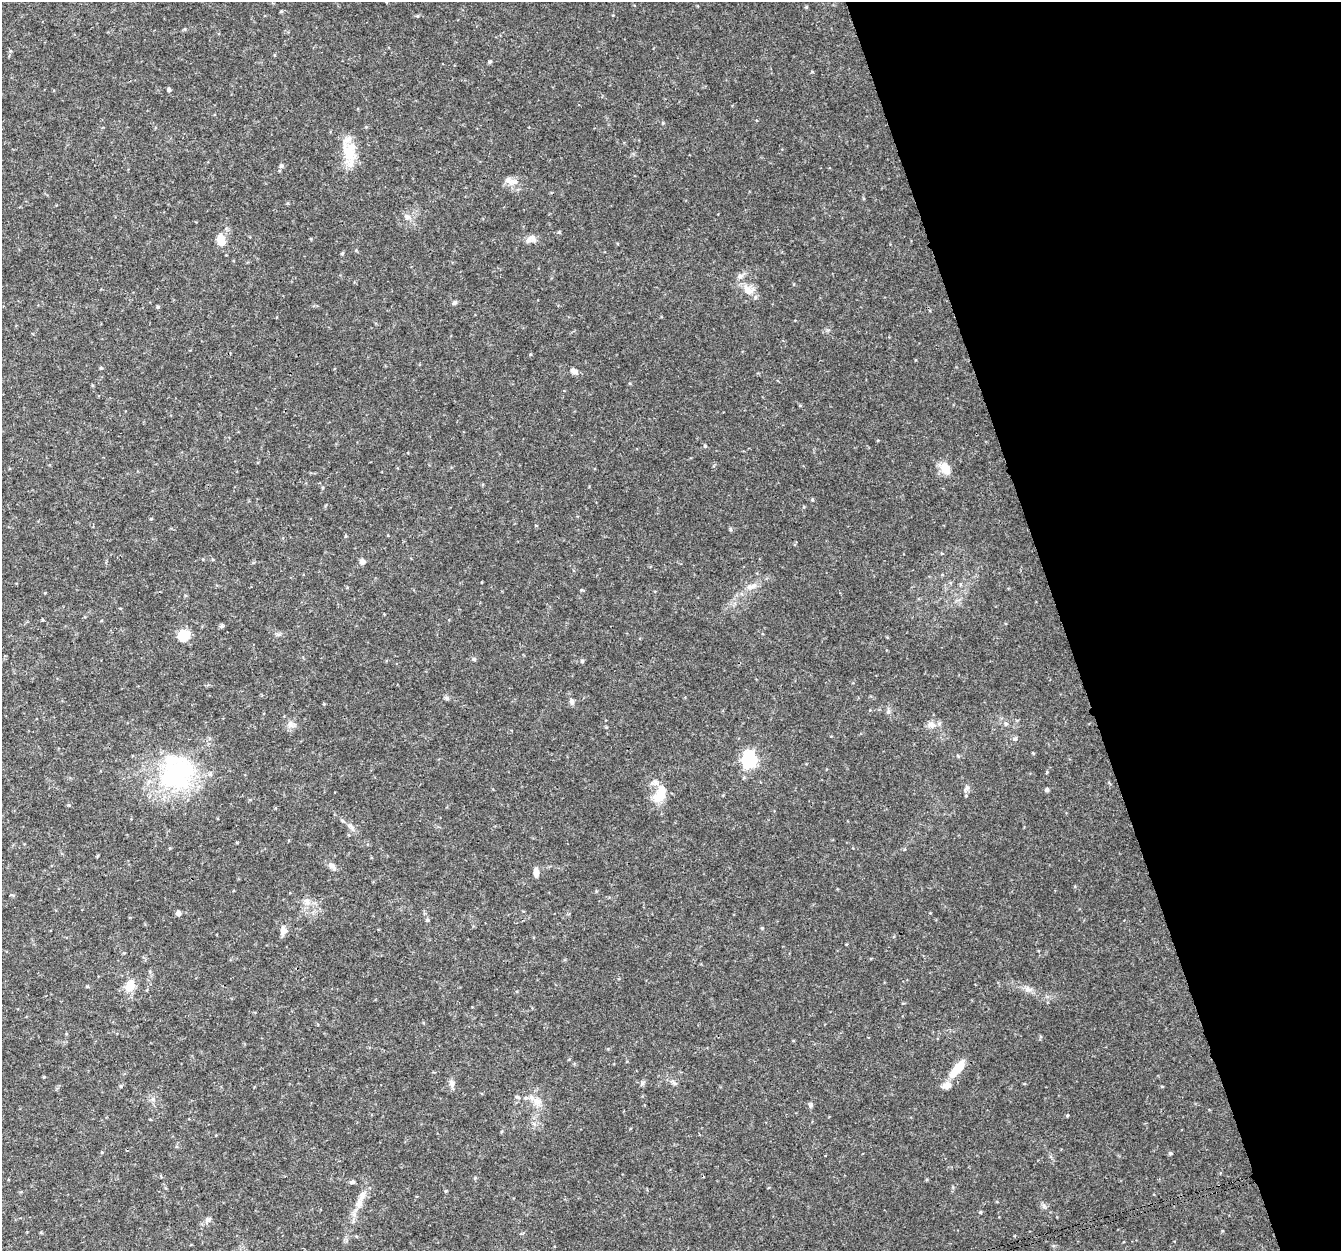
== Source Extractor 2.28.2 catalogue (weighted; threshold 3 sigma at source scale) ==
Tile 12 of 4 x 4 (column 4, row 3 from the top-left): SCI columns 4022-5360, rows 1368-2616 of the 5362 x 5182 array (HDU 1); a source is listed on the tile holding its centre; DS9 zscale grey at full resolution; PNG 1343 x 1253 px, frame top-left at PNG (2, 2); no overlay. Shown black and unused: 21% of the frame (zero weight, under 3 of 4 exposures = <1% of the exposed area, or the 3 px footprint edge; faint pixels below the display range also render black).
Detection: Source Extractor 2.28.2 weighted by HDU 2 'WHT'; one run over the whole footprint, this tile lists its part. Background 0.0306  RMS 0.0034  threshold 0.0155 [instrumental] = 3 sigma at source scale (4.5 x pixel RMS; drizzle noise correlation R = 1.50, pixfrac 1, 0.0396/0.0396 arcsec/px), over >= 5 px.
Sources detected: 60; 4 inside a brighter listed object's ellipse — not listed separately; the other 56 listed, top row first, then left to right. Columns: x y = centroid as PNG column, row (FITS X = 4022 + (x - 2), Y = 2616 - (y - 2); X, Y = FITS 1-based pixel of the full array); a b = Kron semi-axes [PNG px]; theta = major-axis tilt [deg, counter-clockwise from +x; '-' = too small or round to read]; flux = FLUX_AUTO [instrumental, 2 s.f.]
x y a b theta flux
806 7 4 4 - 0.33
490 62 5 4 - 0.48
169 89 5 4 - 0.65
348 152 31 16 -61 9
281 166 6 5 - 0.72
508 180 14 8 -29 2.2
407 216 9 5 -29 1.1
221 240 14 9 -75 4.1
528 240 9 8 - 1.4
342 253 5 3 - 0.33
748 290 19 10 -43 3.6
454 303 6 5 - 0.64
158 307 5 4 - 0.37
101 368 5 3 - 0.34
574 371 10 6 -27 1.4
705 446 5 3 - 0.39
946 468 17 11 -66 3.7
812 500 5 3 - 0.34
151 519 5 3 - 0.27
362 562 7 6 - 1.2
750 587 11 7 29 1.9
221 626 6 5 - 0.65
183 635 12 11 - 6.2
474 659 5 5 - 0.53
582 661 5 5 - 0.47
572 702 8 6 -83 0.88
888 711 7 4 90 0.73
1006 724 6 5 - 0.61
290 725 11 6 -49 1.4
931 725 12 8 -14 1.9
1033 753 4 4 - 0.28
749 760 7 6 - 75
177 773 50 46 67 44
967 788 7 6 - 0.89
1047 790 5 4 - 0.86
658 796 17 14 49 5.4
351 827 11 5 -64 1.1
331 865 8 7 - 1.1
536 872 10 6 -89 2
307 901 9 7 89 1.5
178 913 5 4 - 1.4
427 920 5 5 - 0.46
762 928 5 4 - 0.31
283 930 10 8 -87 1.8
130 986 14 10 67 4.7
1028 989 11 6 -5 1.5
957 1069 23 8 50 7.4
452 1083 11 7 -78 1.4
517 1097 10 4 -19 0.7
537 1101 12 8 -25 2.4
810 1105 7 5 44 0.67
1067 1115 5 3 - 0.35
1170 1153 5 4 - 0.54
353 1182 6 5 - 0.55
359 1203 15 9 78 3
980 1212 5 3 - 0.29
Unlisted compact peaks at least as high as the median listed source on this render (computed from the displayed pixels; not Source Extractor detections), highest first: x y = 447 698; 1015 739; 730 529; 559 232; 674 1083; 530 354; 69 805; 812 72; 581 590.